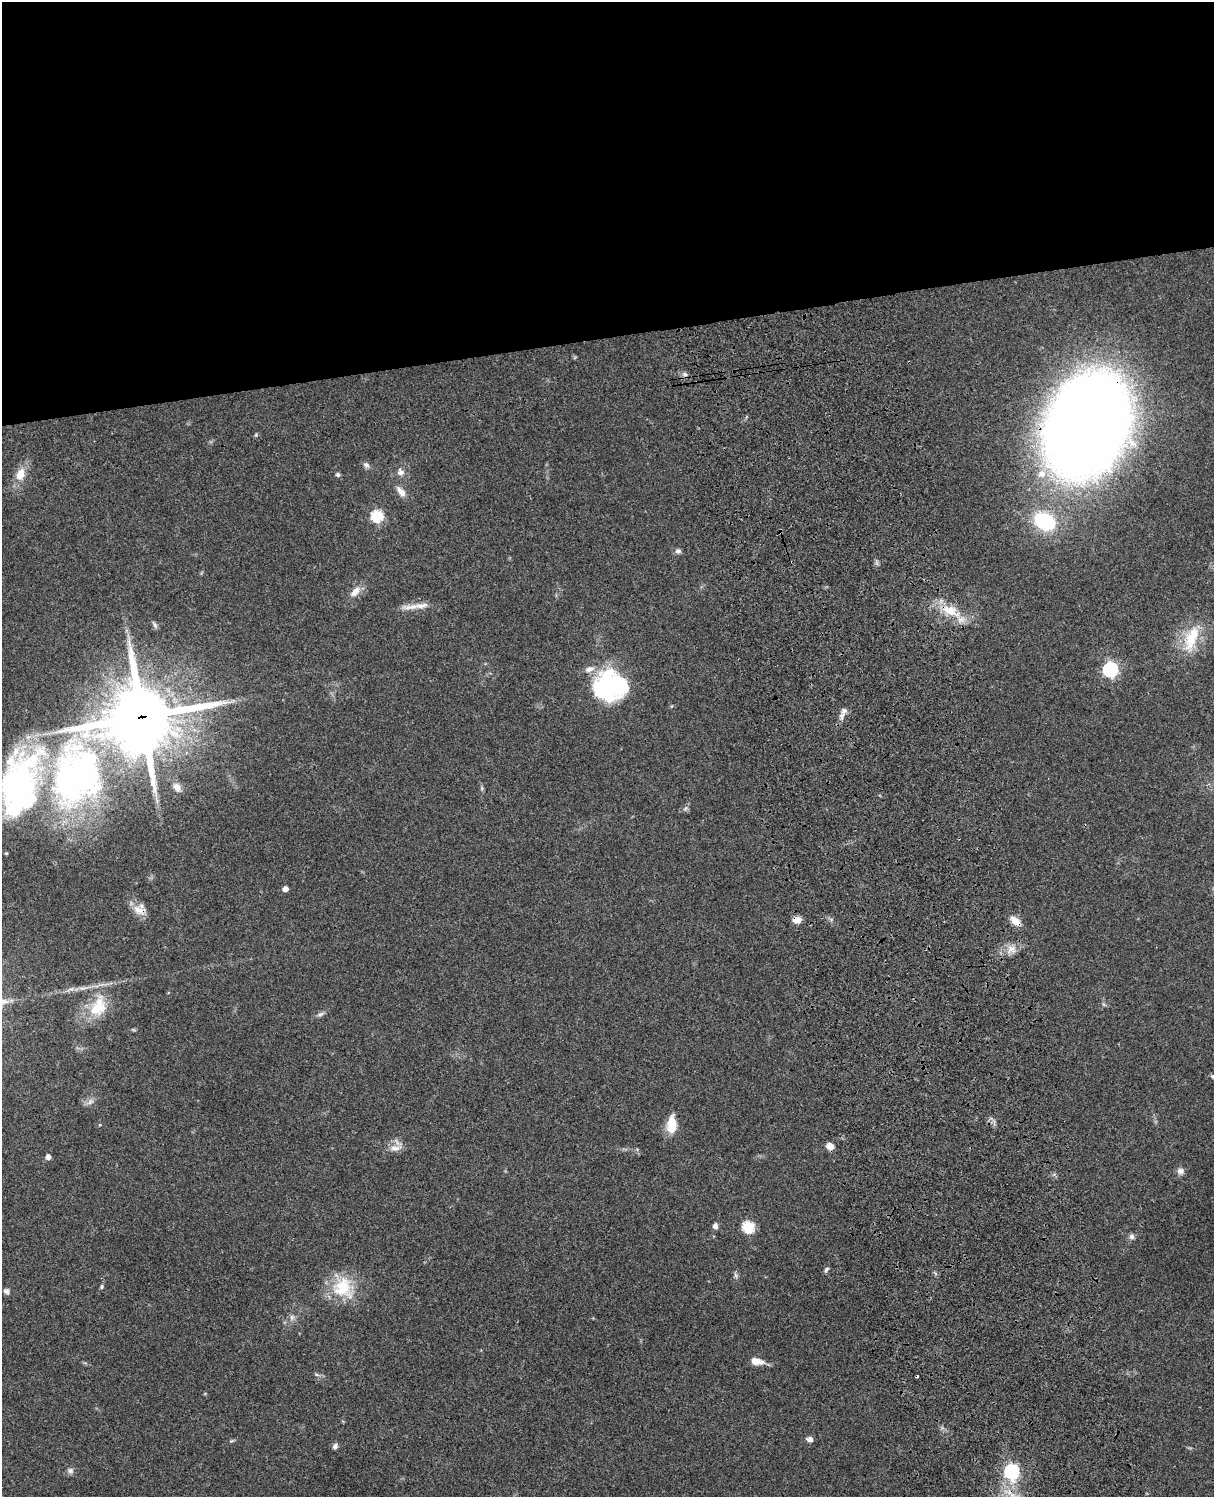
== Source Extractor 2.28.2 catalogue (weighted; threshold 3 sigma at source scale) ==
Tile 2 of 4 x 3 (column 2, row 1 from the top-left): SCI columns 1333-2544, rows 3268-4762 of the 5086 x 4926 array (HDU 1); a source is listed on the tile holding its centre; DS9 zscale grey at full resolution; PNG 1216 x 1499 px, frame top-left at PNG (2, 2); no overlay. Shown black and unused: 23% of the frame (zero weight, under 3 of 4 exposures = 6% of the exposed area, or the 3 px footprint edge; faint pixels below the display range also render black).
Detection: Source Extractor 2.28.2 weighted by HDU 2 'WHT'; one run over the whole footprint, this tile lists its part. Background 0.0785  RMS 0.0058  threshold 0.0259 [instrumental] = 3 sigma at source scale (4.5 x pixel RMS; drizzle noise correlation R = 1.50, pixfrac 1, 0.05/0.05 arcsec/px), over >= 5 px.
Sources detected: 61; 1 inside a brighter object's white glare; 1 cosmic-ray / hot-pixel residue — not listed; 3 inside a brighter listed object's ellipse — not listed separately; the other 56 listed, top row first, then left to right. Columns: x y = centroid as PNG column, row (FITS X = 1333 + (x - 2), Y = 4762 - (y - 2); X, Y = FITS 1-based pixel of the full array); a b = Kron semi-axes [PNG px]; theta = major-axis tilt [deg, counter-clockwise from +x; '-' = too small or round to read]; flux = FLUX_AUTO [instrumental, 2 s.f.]
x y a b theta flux
685 374 6 5 - 1.4
1087 425 61 44 66 1800
256 435 5 4 - 0.66
366 465 10 6 -43 1.9
401 472 10 9 - 3.1
20 474 17 10 71 8.3
1042 474 11 10 - 5.9
338 475 6 5 - 1.1
401 492 17 7 -52 4.2
377 516 6 6 - 56
1044 521 19 14 -30 43
678 551 7 6 - 1.8
355 592 16 9 48 5
411 607 28 7 6 6.2
951 611 29 14 -24 16
155 625 11 4 -60 1.4
1191 638 39 17 69 20
1110 669 6 6 - 130
606 686 32 29 -68 63
844 711 11 8 41 2.9
142 717 25 22 16 3900
77 776 85 61 69 190
177 787 10 8 -64 3.9
482 788 6 4 73 0.84
685 808 8 5 55 1.4
285 889 5 4 - 3.7
139 910 20 11 -19 6.5
797 920 10 7 0 4.1
1015 921 13 8 -40 6.2
1011 949 13 11 17 5.2
71 989 7 4 -17 1.3
98 1007 32 20 65 21
320 1014 10 5 24 1.6
1213 1077 8 4 -26 1.2
90 1102 9 7 26 2.5
671 1125 20 10 86 12
830 1146 6 6 - 5.8
395 1148 17 8 7 4.6
48 1157 5 4 - 2.8
1180 1171 9 8 - 2.5
715 1226 7 6 - 2.2
748 1227 6 6 - 50
1132 1237 7 7 - 1.8
826 1269 8 4 52 1.2
736 1275 8 3 -71 1.1
101 1287 5 5 - 0.91
343 1287 31 27 -63 24
6 1291 8 7 - 1.6
292 1317 8 6 -88 1.9
756 1361 15 7 -12 6.4
316 1374 7 3 -19 1
809 1439 9 6 -8 2.1
231 1441 6 4 18 0.75
335 1446 8 6 48 1.7
70 1471 9 7 0 2
1012 1471 7 6 - 110
Overlapping masked pixels (flux is a lower limit): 6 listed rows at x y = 1087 425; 951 611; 142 717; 139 910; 797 920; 1015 921
Isophote crosses this tile's border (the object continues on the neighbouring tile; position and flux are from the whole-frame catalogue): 1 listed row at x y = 1213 1077